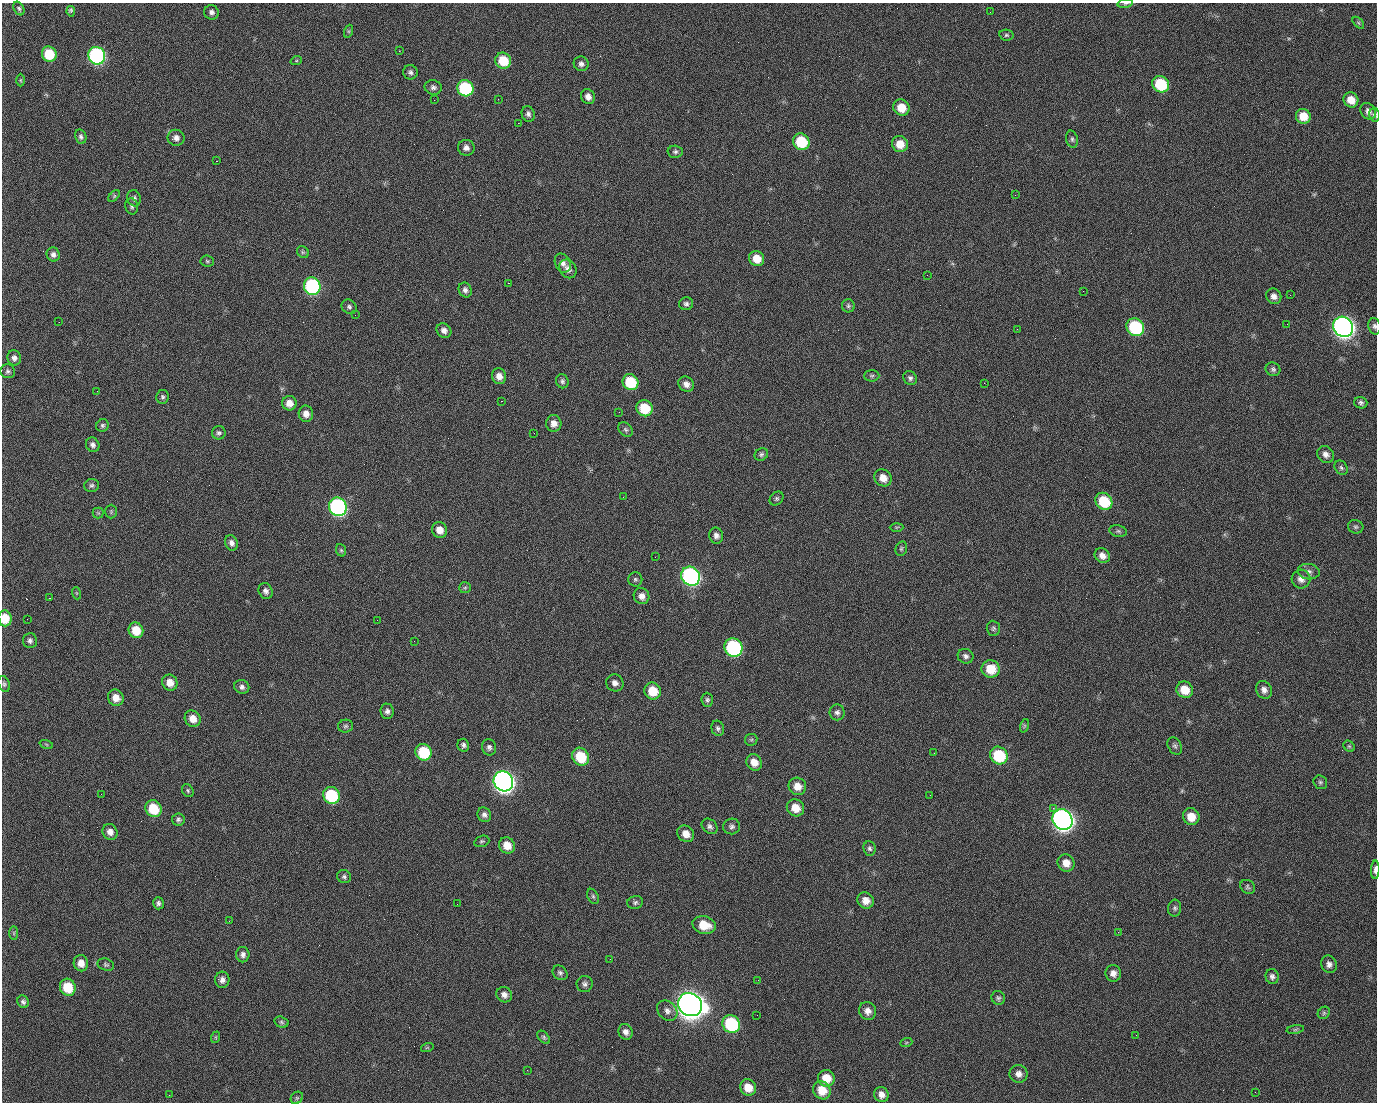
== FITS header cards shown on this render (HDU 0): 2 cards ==
NAXIS1  =                 1375 / length of data axis 1
NAXIS2  =                 1100 / length of data axis 2

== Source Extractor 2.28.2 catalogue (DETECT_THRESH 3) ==
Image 1375 x 1100 px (HDU 0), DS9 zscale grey, 1 PNG px = 1 image px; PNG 1379 x 1104 px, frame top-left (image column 1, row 1100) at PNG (2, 3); each listed source drawn as its Kron ellipse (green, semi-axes under 4 px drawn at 4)
Background 1480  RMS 31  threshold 91.9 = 3 sigma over >= 5 px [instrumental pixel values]
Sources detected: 228; all 228 listed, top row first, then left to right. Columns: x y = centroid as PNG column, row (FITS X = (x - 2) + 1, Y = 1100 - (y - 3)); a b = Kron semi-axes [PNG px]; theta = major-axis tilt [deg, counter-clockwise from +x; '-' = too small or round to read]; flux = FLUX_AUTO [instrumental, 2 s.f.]
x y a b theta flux
1125 3 8 4 9 3.4e+03
19 8 7 5 -59 4.2e+03
71 11 5 3 - 7.1e+03
211 12 7 7 - 7.4e+03
990 12 2 2 - 1.7e+03
1358 23 7 4 -46 2.9e+03
349 31 7 4 72 3.2e+03
1006 35 7 5 -12 4.0e+03
399 51 2 2 - 2.4e+04
49 54 8 7 - 7.3e+04
97 56 9 8 - 4.9e+05
296 61 6 4 19 2.4e+03
503 61 8 7 - 5.7e+04
581 64 7 7 - 7.8e+03
410 72 7 7 - 6.2e+03
20 80 6 4 -90 2.6e+03
1161 84 9 8 - 1.0e+05
433 87 8 7 - 7.2e+03
465 88 8 8 - 1.7e+05
588 97 7 6 - 1.2e+04
498 99 2 2 - 1.3e+03
434 100 2 2 - 4.7e+03
1351 100 8 7 - 2.4e+04
901 108 8 7 - 3.5e+04
1368 111 9 7 -51 9.7e+03
528 114 8 6 -69 6.9e+03
1374 115 7 5 -77 5.1e+03
1303 116 7 7 - 3.4e+04
518 123 2 2 - 2.7e+04
81 137 7 5 -77 5.3e+03
176 138 8 8 - 1.1e+04
1072 139 8 6 -76 5.1e+03
801 142 9 8 - 9.0e+04
900 144 8 8 - 3.0e+04
466 148 8 8 - 1.0e+04
675 152 7 6 - 5.3e+03
216 161 3 2 - 2.0e+03
1015 195 2 2 - 7.3e+03
114 196 7 4 46 3.0e+03
134 198 8 6 -76 6.4e+03
132 206 8 6 -79 5.0e+03
303 252 6 5 - 3.7e+03
53 255 7 6 - 8.1e+03
757 259 8 7 - 3.1e+04
207 261 7 5 -5 3.5e+03
563 263 10 7 -64 9.7e+03
568 269 10 8 -57 1.1e+04
927 275 2 2 - 8.6e+02
508 283 2 2 - 5.7e+04
312 286 9 8 - 3.1e+05
465 290 8 6 -67 7.5e+03
1083 291 2 2 - 3.3e+03
1290 295 3 2 - 2.4e+03
1274 296 8 7 - 1.1e+04
686 304 7 6 - 5.7e+03
848 306 6 6 - 4.6e+03
349 307 8 6 -35 5.5e+03
355 315 2 2 - 1.0e+03
59 322 2 2 - 1.5e+03
1287 324 2 2 - 1.1e+03
1374 326 8 6 -78 5.8e+03
1135 327 9 8 - 1.8e+05
1343 327 10 9 - 1.4e+06
1017 329 2 2 - 1.0e+03
444 330 8 6 -38 1.0e+04
14 358 8 6 -79 8.9e+03
1273 369 7 6 - 5.6e+03
8 371 7 7 - 5.4e+03
499 376 8 7 - 1.6e+04
872 376 7 5 2 4.0e+03
910 378 7 6 - 6.1e+03
562 381 7 6 - 5.2e+03
631 382 8 7 - 8.9e+04
984 383 2 2 - 2.1e+04
686 384 8 7 - 1.1e+04
97 391 2 2 - 1.3e+03
163 397 7 6 - 4.6e+03
501 401 3 2 - 5.9e+04
289 403 7 7 - 1.8e+04
1361 403 7 5 -16 5.9e+03
645 408 8 7 - 6.7e+04
619 412 2 2 - 9.3e+02
306 414 8 7 - 1.4e+04
554 423 8 7 - 1.4e+04
102 425 6 6 - 4.4e+03
626 430 8 6 -45 4.9e+03
219 433 7 6 - 5.5e+03
534 433 2 2 - 8.2e+02
93 445 7 6 - 7.7e+03
761 454 7 6 - 4.9e+03
1326 454 9 7 -44 1.0e+04
1341 468 7 6 - 4.9e+03
883 478 9 8 - 2.1e+04
92 485 7 6 - 5.2e+03
623 497 2 2 - 3.3e+03
777 498 7 6 - 4.6e+03
1104 501 9 8 - 8.7e+04
338 507 9 8 - 5.4e+05
111 512 7 5 90 3.0e+03
98 513 5 5 - 3.0e+03
897 527 7 3 1 2.6e+03
1356 527 7 6 - 4.4e+03
440 530 8 7 - 1.9e+04
1118 531 9 5 -10 5.0e+03
716 536 8 7 - 9.5e+03
231 543 8 6 -65 9.9e+03
901 549 7 5 75 3.8e+03
341 550 6 5 - 3.4e+03
1102 556 8 7 - 1.3e+04
655 557 2 2 - 8.9e+02
1309 572 11 7 -7 8.8e+03
691 576 10 9 - 6.5e+05
635 579 7 7 - 4.6e+03
1301 579 9 9 - 1.4e+04
465 588 6 5 - 3.5e+03
266 591 8 6 -65 7.9e+03
76 593 6 4 -71 2.2e+03
642 596 8 7 - 1.3e+04
50 598 2 2 - 1.8e+03
5 618 8 6 -84 4.0e+04
27 619 2 2 - 4.4e+03
377 620 2 2 - 1.2e+04
993 628 7 6 - 4.7e+03
136 630 8 7 - 3.9e+04
30 641 7 7 - 6.8e+03
414 641 2 2 - 8.5e+02
733 647 9 8 - 3.1e+05
966 656 8 7 - 6.7e+03
991 669 9 8 - 4.5e+04
170 683 8 7 - 2.0e+04
615 683 9 8 - 1.1e+04
4 684 8 5 -72 4.6e+03
242 687 7 6 - 7.4e+03
1185 690 8 8 - 3.6e+04
1264 690 9 7 -62 1.0e+04
653 691 8 8 - 4.5e+04
116 698 8 7 - 2.0e+04
707 700 7 5 -86 4.6e+03
387 711 7 6 - 7.6e+03
837 712 8 7 - 7.1e+03
193 719 9 7 -52 2.1e+04
345 726 7 6 - 4.7e+03
1024 726 7 4 72 3.3e+03
718 728 8 6 -74 5.4e+03
751 740 6 5 - 3.4e+03
46 744 7 4 -19 2.9e+03
463 745 6 5 - 5.8e+03
1175 746 9 6 -60 5.7e+03
1349 746 6 5 - 3.3e+03
489 747 8 7 - 6.9e+03
424 752 8 8 - 9.5e+04
934 753 2 2 - 1.8e+03
999 755 9 8 - 1.1e+05
581 757 9 8 - 7.0e+04
754 762 8 7 - 2.0e+04
503 781 10 9 - 1.5e+06
1320 782 7 6 - 4.4e+03
797 786 9 8 - 2.3e+04
188 791 7 5 -61 3.4e+03
101 794 2 2 - 2.6e+03
331 795 9 8 - 1.3e+05
930 795 2 2 - 8.3e+03
795 808 9 8 - 2.9e+04
1053 808 2 2 - 1.8e+04
153 809 9 8 - 7.0e+04
484 815 7 6 - 7.6e+03
1191 817 8 8 - 2.9e+04
178 819 6 6 - 5.0e+03
1062 819 11 9 -51 1.4e+06
710 826 9 6 -45 7.1e+03
732 826 8 8 - 6.5e+03
110 832 8 7 - 1.2e+04
686 834 9 7 -43 1.9e+04
482 841 8 5 19 3.9e+03
507 845 8 7 - 2.5e+04
869 848 7 6 - 5.2e+03
1066 863 9 8 - 2.1e+04
1375 870 9 4 88 9.9e+03
344 877 7 6 - 5.1e+03
1248 887 8 6 -38 4.7e+03
593 896 8 5 -63 4.6e+03
866 900 8 8 - 1.8e+04
635 902 8 6 19 5.2e+03
158 903 6 5 - 5.7e+03
457 904 3 2 - 1.6e+03
1175 908 8 6 82 5.5e+03
229 921 2 2 - 9.1e+02
704 925 12 8 -16 4.2e+04
1118 932 3 2 - 3.0e+03
14 933 7 4 90 3.2e+03
243 955 8 6 -89 8.3e+03
610 959 2 2 - 2.8e+03
81 963 8 7 - 1.7e+04
1329 964 9 7 -68 9.8e+03
106 965 8 6 -18 4.4e+03
560 973 8 6 -42 5.7e+03
1113 973 8 7 - 1.2e+04
1272 977 7 6 - 7.0e+03
222 980 8 7 - 9.9e+03
758 980 3 2 - 2.1e+03
585 984 8 8 - 6.9e+03
68 987 9 7 -67 5.8e+04
504 995 8 7 - 1.1e+04
998 998 7 6 - 4.8e+03
23 1002 6 5 - 5.4e+03
690 1005 12 11 - 3.4e+06
667 1011 11 9 -46 1.2e+04
868 1011 9 8 - 1.3e+04
1324 1013 7 5 47 4.1e+03
757 1015 2 2 - 1.2e+03
281 1022 7 5 -17 4.3e+03
731 1024 9 8 - 1.8e+05
1295 1029 9 4 9 3.6e+03
626 1032 8 7 - 1.0e+04
1136 1035 2 2 - 8.6e+02
216 1037 6 3 72 2.5e+03
544 1037 8 5 -47 3.9e+03
906 1043 6 4 20 2.8e+03
427 1048 6 4 19 2.6e+03
527 1070 2 2 - 9.4e+02
1018 1074 9 9 - 1.2e+04
826 1078 8 8 - 3.4e+04
748 1087 8 7 - 2.8e+04
822 1090 9 8 - 3.5e+04
1255 1092 2 2 - 8.4e+02
881 1094 8 7 - 1.3e+04
169 1095 2 2 - 5.9e+03
297 1098 7 5 45 3.6e+03
At the frame edge (FLAGS 8, measured only in part): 5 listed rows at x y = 1125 3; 1374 115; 1374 326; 5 618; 1375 870